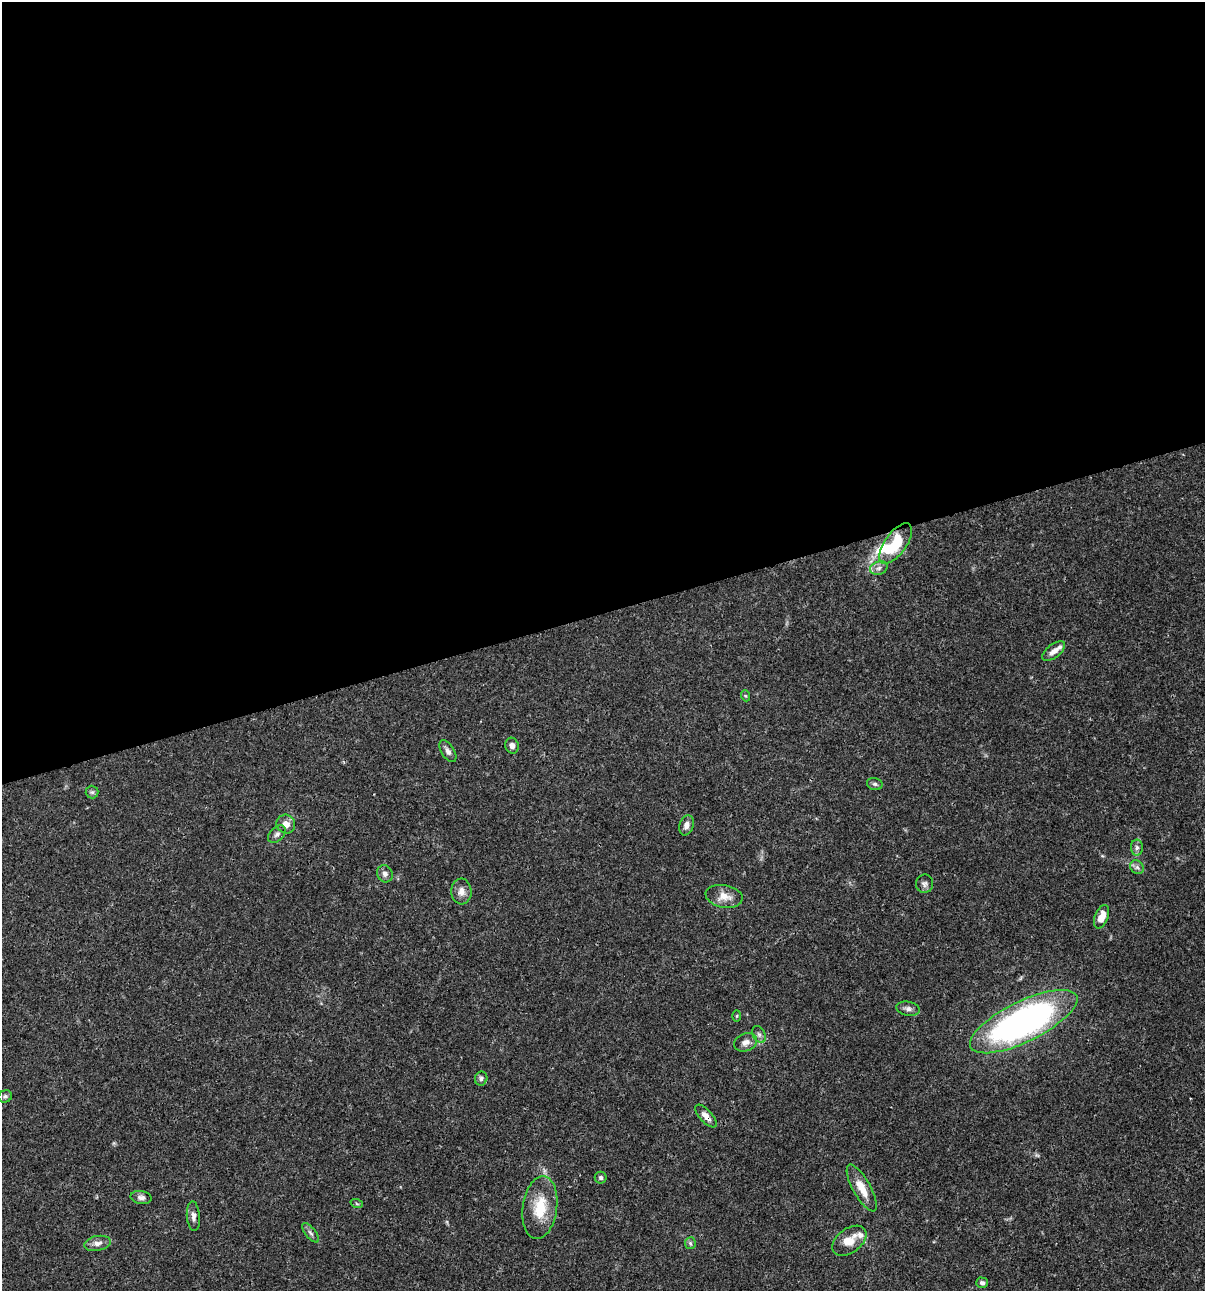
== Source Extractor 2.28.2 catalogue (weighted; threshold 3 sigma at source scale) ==
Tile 2 of 4 x 4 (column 2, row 1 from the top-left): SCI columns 1306-2508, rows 3869-5157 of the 4962 x 5160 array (HDU 1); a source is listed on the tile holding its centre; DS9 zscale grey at full resolution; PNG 1207 x 1293 px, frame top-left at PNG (2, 2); each listed source drawn as its Kron ellipse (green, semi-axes under 4 px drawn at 4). Shown black and unused: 47% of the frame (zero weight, under 3 of 4 exposures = <1% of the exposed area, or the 3 px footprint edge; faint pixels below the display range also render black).
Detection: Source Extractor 2.28.2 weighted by HDU 2 'WHT'; one run over the whole footprint, this tile lists its part. Background 0.0315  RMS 0.002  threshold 0.00908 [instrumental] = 3 sigma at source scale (4.5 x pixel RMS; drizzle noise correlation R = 1.50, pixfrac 1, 0.0396/0.0396 arcsec/px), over >= 5 px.
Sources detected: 40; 1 inside a brighter object's white glare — neither listed nor drawn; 2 inside a brighter listed object's ellipse — not listed separately; the other 37 listed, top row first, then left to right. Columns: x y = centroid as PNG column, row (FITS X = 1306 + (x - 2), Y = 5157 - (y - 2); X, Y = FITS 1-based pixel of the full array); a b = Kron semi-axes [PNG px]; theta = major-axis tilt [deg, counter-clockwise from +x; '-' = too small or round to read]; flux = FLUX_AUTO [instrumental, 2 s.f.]
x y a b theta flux
896 543 23 11 54 9
879 568 9 6 18 0.79
1054 651 13 6 37 1.2
746 696 5 3 - 0.23
512 746 8 6 -73 0.86
448 751 12 6 -58 0.85
875 784 8 6 -14 0.47
92 792 6 6 - 0.43
286 824 9 9 - 1.7
686 825 10 7 71 1.1
277 834 10 6 44 0.73
1137 848 8 6 89 0.63
1137 867 7 6 - 0.57
385 874 9 7 -65 0.93
924 884 9 8 - 0.72
461 891 13 10 -86 1.5
724 896 19 11 -11 2.4
1102 917 12 6 69 2.4
908 1009 12 7 -11 0.85
737 1016 6 4 88 0.22
1024 1022 59 20 26 80
759 1034 9 6 -63 0.65
745 1042 12 9 21 1.3
481 1078 7 6 - 0.51
5 1096 7 6 - 0.44
706 1116 14 6 -47 1.3
601 1178 6 6 - 0.45
862 1188 26 9 -61 3.2
141 1197 10 6 -9 0.79
357 1204 6 4 -20 0.26
540 1208 31 17 82 7
193 1216 15 6 -85 1
311 1233 11 5 -51 0.66
849 1241 19 12 36 3.2
97 1243 13 7 11 1.3
690 1243 6 5 - 0.4
982 1283 6 5 - 0.55
Overlapping masked pixels (flux is a lower limit): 1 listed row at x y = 706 1116